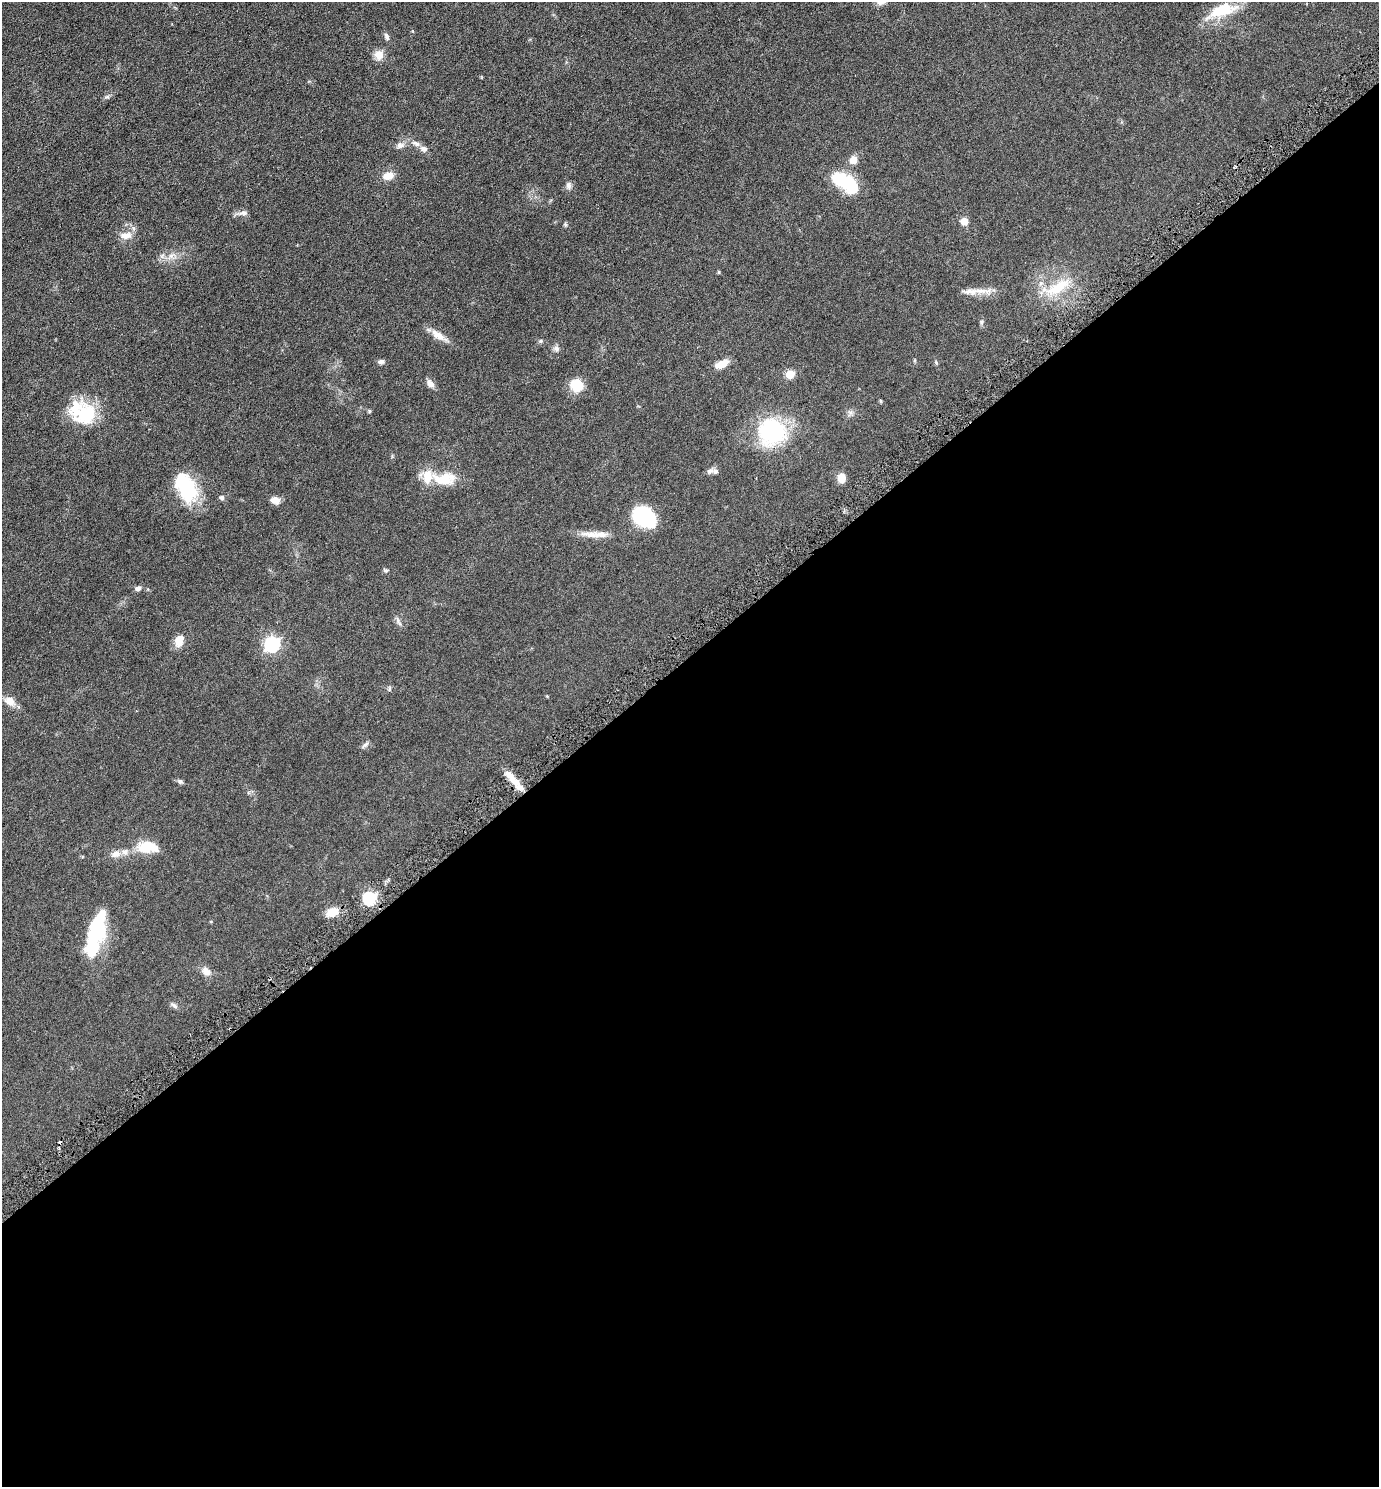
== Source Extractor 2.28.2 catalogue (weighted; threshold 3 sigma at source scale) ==
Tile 15 of 4 x 4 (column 3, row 4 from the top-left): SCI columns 2911-4287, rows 16-1500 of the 5961 x 5968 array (HDU 1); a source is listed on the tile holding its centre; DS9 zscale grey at full resolution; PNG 1381 x 1489 px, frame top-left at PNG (2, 2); no overlay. Shown black and unused: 56% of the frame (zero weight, under 3 of 6 exposures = <1% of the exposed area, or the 3 px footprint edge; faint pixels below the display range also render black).
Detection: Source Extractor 2.28.2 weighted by HDU 2 'WHT'; one run over the whole footprint, this tile lists its part. Background 0.0522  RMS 0.0058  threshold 0.0237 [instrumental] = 3 sigma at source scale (4.09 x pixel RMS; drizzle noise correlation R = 1.36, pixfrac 0.8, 0.05/0.05 arcsec/px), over >= 5 px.
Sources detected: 69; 3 inside a brighter object's white glare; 1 cosmic-ray / hot-pixel residue — not listed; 6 inside a brighter listed object's ellipse — not listed separately; the other 59 listed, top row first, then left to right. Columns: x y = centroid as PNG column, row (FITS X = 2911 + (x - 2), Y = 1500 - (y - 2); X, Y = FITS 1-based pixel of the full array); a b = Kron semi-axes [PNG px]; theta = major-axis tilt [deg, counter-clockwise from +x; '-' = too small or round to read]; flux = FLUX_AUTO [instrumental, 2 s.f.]
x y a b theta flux
1222 10 37 14 18 18
387 37 10 6 -69 1.4
379 55 11 10 - 4.6
107 97 7 4 1 0.84
416 143 13 6 -22 2.5
400 145 11 8 5 2.3
853 160 9 8 - 4.1
388 176 12 8 19 5.4
843 181 26 13 -24 26
569 186 9 7 88 1.7
243 213 14 7 7 2.2
964 221 5 5 - 6.8
565 224 6 4 -46 0.67
126 235 16 9 5 4.5
171 256 8 6 45 2
719 272 5 3 - 0.44
1058 287 37 14 31 16
971 291 29 8 -2 5.8
981 322 6 5 - 0.78
438 336 26 8 -33 5.2
541 341 6 5 - 0.75
556 348 8 7 - 1.6
915 360 6 3 71 0.48
381 361 8 6 2 1.5
936 362 6 5 - 0.65
722 364 15 7 26 6.7
790 374 5 5 - 15
430 383 12 8 -51 2.5
576 385 16 14 -58 8.8
881 401 6 4 -71 0.46
369 411 5 3 - 0.51
85 414 30 27 49 23
772 432 26 25 - 48
710 471 11 7 29 1.6
842 478 9 7 90 5.7
444 479 31 15 4 14
187 488 30 20 -72 29
222 498 6 5 - 1.3
275 500 11 8 -18 3.2
643 517 22 15 -36 40
596 534 41 7 -2 6.5
386 571 7 5 -16 0.82
138 588 8 6 13 1.6
398 620 9 6 -68 1.5
179 641 14 10 76 5.4
272 644 7 6 - 110
389 689 7 4 86 0.77
547 696 4 3 - 0.41
10 701 14 10 -34 4.7
365 745 11 5 42 1.3
180 781 8 6 -23 0.99
518 786 24 8 -56 6.3
148 847 27 13 -2 12
116 854 13 9 4 3.1
370 898 6 6 - 67
332 912 15 10 28 6.6
96 933 47 15 74 40
206 971 12 9 -48 3.5
174 1006 11 5 -37 1.3
Isophote crosses this tile's border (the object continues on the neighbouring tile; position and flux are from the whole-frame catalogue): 1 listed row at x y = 1222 10